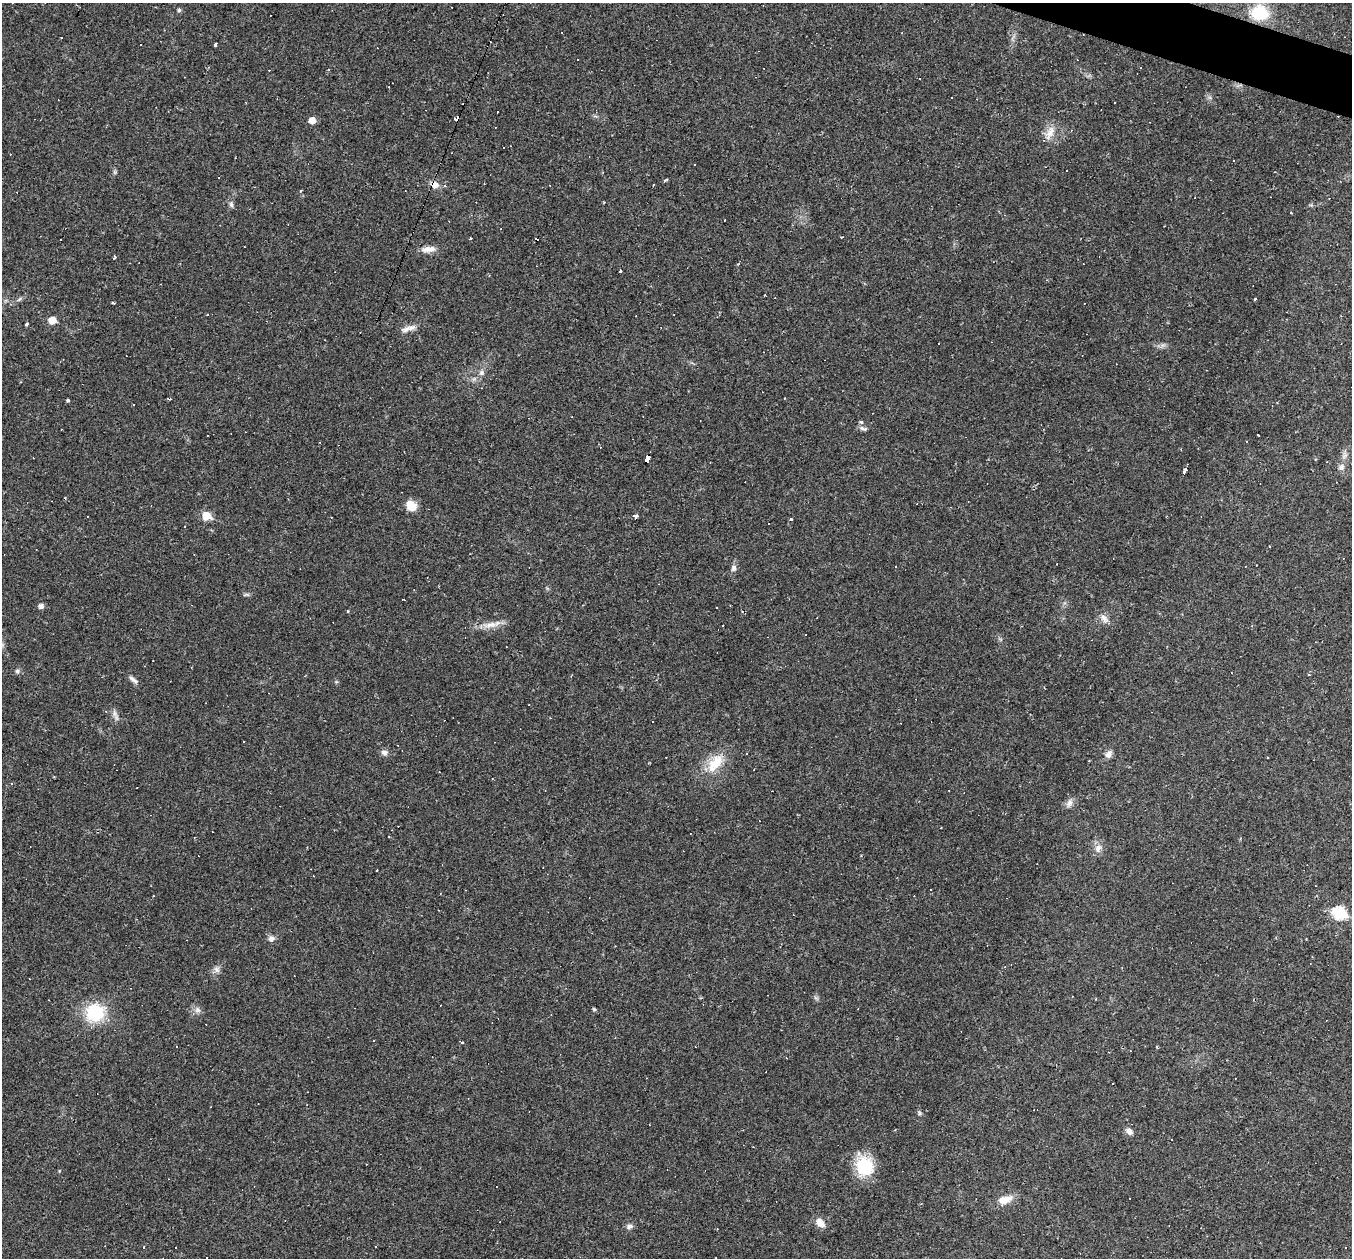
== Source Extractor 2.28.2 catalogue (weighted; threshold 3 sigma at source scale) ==
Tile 10 of 4 x 4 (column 2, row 3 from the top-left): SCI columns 1351-2700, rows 1518-2773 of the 5400 x 5416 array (HDU 1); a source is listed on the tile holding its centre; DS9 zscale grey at full resolution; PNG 1354 x 1260 px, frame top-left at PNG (2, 3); no overlay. Shown black and unused: <1% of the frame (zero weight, under 2 of 3 exposures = <1% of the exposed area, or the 3 px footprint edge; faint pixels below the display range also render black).
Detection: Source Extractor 2.28.2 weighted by HDU 2 'WHT'; one run over the whole footprint, this tile lists its part. Background 0.0184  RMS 0.0042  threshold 0.0187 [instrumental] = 3 sigma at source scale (4.5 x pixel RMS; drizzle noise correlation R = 1.50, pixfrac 1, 0.05/0.05 arcsec/px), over >= 5 px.
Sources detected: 157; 65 cosmic-ray / hot-pixel residue — not listed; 2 inside a brighter listed object's ellipse — not listed separately; the other 90 listed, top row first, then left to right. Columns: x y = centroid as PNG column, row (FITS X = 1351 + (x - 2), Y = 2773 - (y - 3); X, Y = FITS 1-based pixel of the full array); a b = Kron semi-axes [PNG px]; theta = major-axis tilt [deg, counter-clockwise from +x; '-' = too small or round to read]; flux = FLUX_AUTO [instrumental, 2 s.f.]
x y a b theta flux
179 10 5 4 - 0.84
1260 13 16 14 -10 18
61 38 2 2 - 0.36
216 45 3 3 - 5.5
578 59 2 2 - 0.29
329 70 3 3 - 0.68
919 79 3 2 - 0.64
1114 103 3 2 - 0.39
497 112 2 2 - 0.37
457 119 4 4 - 22
312 120 6 5 - 4.9
1050 133 22 9 64 4.4
1067 170 2 2 - 0.36
114 172 7 4 -89 0.66
218 177 2 2 - 0.32
435 184 10 8 -61 2.7
549 185 3 2 - 0.26
300 191 3 3 - 0.51
231 204 9 5 -79 1.1
725 220 3 2 - 0.33
842 237 4 2 - 0.32
470 238 3 2 - 0.38
244 247 2 2 - 0.28
428 249 19 7 6 3.4
115 258 4 3 - 0.62
620 271 4 3 - 0.87
19 299 8 3 45 0.69
1255 299 3 3 - 0.82
113 303 3 3 - 1.1
52 320 5 5 - 6.6
27 324 4 3 - 2.3
404 329 17 7 10 2.8
481 373 8 7 - 1.5
68 401 3 3 - 0.71
133 405 3 3 - 0.49
861 422 5 4 - 0.71
863 428 12 5 -14 1.2
1258 435 3 3 - 7.6
647 459 7 4 69 52
1341 467 10 7 61 1.9
1184 472 6 3 71 2.7
411 505 11 9 -51 6.1
206 516 6 6 - 9.4
636 516 4 4 - 6.6
791 519 3 3 - 0.97
769 523 3 3 - 0.97
184 527 2 2 - 0.4
1269 546 2 2 - 0.25
1057 564 3 2 - 0.31
1257 565 3 2 - 0.24
895 567 3 2 - 0.28
734 568 9 7 90 1.5
403 600 3 2 - 0.36
41 606 6 6 - 1.3
716 607 2 2 - 0.41
348 611 4 2 - 0.28
1104 618 14 8 -51 2.5
490 625 20 8 8 4.3
17 671 6 5 - 0.8
133 679 14 5 -37 1.6
106 711 3 3 - 0.41
114 713 11 4 -90 1.4
244 742 3 3 - 0.93
384 753 9 7 -34 1.6
746 753 3 2 - 0.27
1109 754 10 7 56 2
1089 761 2 2 - 0.3
715 763 30 15 53 11
12 783 4 3 - 0.37
1069 803 11 7 71 1.9
1098 848 12 9 68 2.6
314 876 3 2 - 0.23
930 890 3 3 - 2.4
1339 913 7 6 - 42
271 938 8 7 - 1.6
217 969 9 6 -51 1.4
1072 997 3 2 - 0.28
1095 999 3 3 - 0.36
594 1009 4 4 - 0.73
197 1010 9 8 - 1.6
95 1012 20 18 17 22
461 1042 4 2 - 0.72
919 1113 6 4 90 0.67
1129 1131 9 7 -31 1.8
864 1166 23 20 -67 16
1004 1200 19 9 18 5.3
820 1223 12 8 -56 3.5
629 1226 8 7 - 1.5
144 1247 3 3 - 0.4
376 1247 3 3 - 0.76
Overlapping masked pixels (flux is a lower limit): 3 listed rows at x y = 457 119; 435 184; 647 459